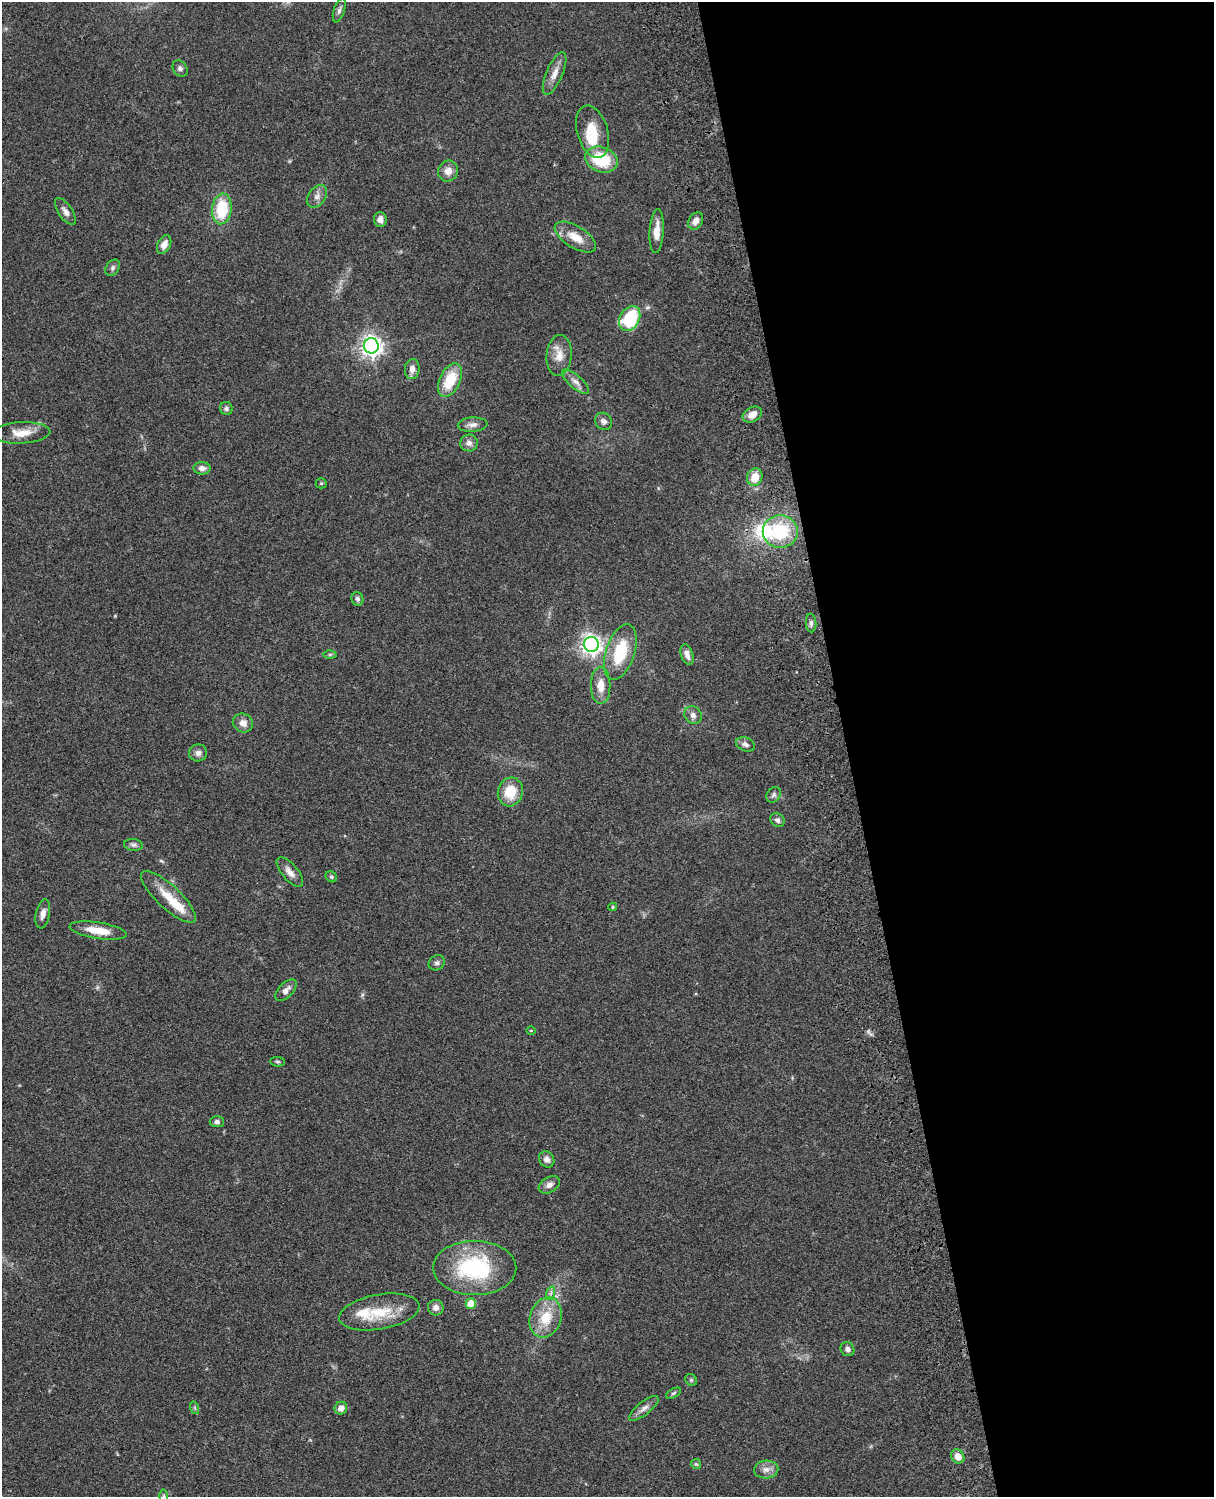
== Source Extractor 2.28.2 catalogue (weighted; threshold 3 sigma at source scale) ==
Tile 8 of 4 x 3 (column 4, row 2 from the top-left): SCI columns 3757-4968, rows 1773-3267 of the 5087 x 4927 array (HDU 1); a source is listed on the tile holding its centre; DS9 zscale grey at full resolution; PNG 1216 x 1499 px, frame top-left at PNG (2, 2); each listed source drawn as its Kron ellipse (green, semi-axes under 4 px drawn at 4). Shown black and unused: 30% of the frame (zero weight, under 3 of 4 exposures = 6% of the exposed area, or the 3 px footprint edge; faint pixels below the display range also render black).
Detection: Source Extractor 2.28.2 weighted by HDU 2 'WHT'; one run over the whole footprint, this tile lists its part. Background 0.0809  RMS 0.0058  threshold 0.0262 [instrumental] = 3 sigma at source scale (4.5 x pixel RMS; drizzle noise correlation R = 1.50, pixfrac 1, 0.05/0.05 arcsec/px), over >= 5 px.
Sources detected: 80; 1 too faint to see at this stretch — neither listed nor drawn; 4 inside a brighter listed object's ellipse — not listed separately; the other 75 listed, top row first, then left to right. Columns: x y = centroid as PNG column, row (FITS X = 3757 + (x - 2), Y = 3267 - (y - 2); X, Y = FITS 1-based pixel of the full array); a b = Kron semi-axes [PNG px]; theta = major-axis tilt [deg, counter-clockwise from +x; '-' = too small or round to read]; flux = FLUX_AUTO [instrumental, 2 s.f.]
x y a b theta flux
339 10 12 5 72 1.9
180 69 9 6 -57 2
555 73 23 8 66 5.6
593 132 27 15 -73 15
601 159 17 12 -21 28
448 171 10 10 - 4.8
317 196 12 8 52 3.4
222 209 15 9 85 25
65 211 15 7 -56 3.1
380 219 7 6 - 3.4
696 221 9 7 59 3.4
657 231 22 7 86 6.8
575 237 23 11 -32 10
164 245 10 6 64 4.4
113 268 9 6 52 1.6
630 318 13 9 62 35
371 346 7 7 - 360
559 356 20 12 85 7.5
412 369 10 7 83 3.9
450 380 18 10 64 19
576 382 17 6 -40 3.6
226 408 7 6 - 1.6
752 414 10 7 27 5.3
604 421 9 8 - 2.2
473 425 15 7 4 3.2
21 433 29 10 3 8.9
469 443 8 8 - 2.9
202 468 8 6 -2 3.1
755 477 9 7 66 8.3
321 483 5 5 - 0.79
780 532 17 16 - 32
357 599 7 6 - 1.6
811 623 9 5 -86 1.8
591 644 7 7 - 340
620 652 29 14 72 25
330 654 6 4 1 0.86
687 655 10 6 -72 3.3
601 686 18 10 -90 7.5
693 715 9 8 - 2.9
243 723 10 9 - 4.3
745 744 10 6 -21 2.4
198 753 9 8 - 2.8
510 792 14 12 74 14
773 795 8 6 53 1.7
777 820 8 6 -42 1.7
133 845 9 6 -7 1.6
290 872 18 8 -49 4.4
331 877 6 5 - 0.94
168 897 36 11 -43 13
613 907 4 3 - 0.74
43 914 15 7 80 3.9
98 931 29 8 -9 11
437 963 8 7 - 1.6
286 990 13 7 45 3.5
531 1030 4 3 - 0.44
278 1062 7 4 -5 0.94
217 1122 7 5 -4 1.7
547 1159 8 7 - 3
549 1185 11 7 31 2.8
475 1268 41 27 0 57
551 1293 7 4 71 1.2
471 1304 5 5 - 9.9
436 1308 8 7 - 3.1
379 1312 41 17 10 21
546 1318 20 15 71 16
847 1349 7 6 - 2.3
691 1380 6 5 - 1
674 1393 8 4 27 1
195 1408 6 4 -71 0.79
341 1408 6 6 - 3.9
644 1408 18 6 38 3.5
958 1456 7 6 - 5
696 1464 5 5 - 0.8
766 1469 12 9 3 3.8
164 1496 6 4 89 0.94
Isophote crosses this tile's border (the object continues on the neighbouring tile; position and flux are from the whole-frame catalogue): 1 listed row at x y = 164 1496